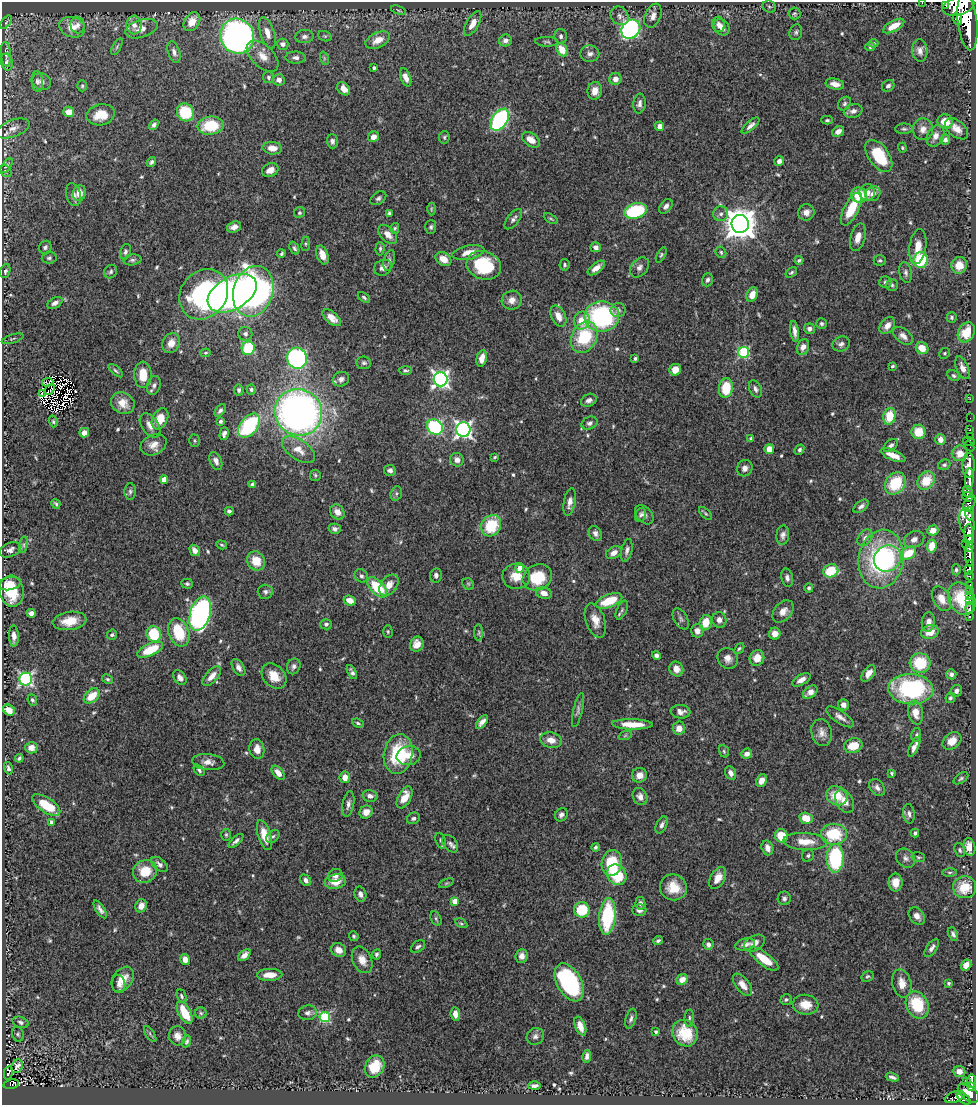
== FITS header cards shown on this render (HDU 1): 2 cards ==
NAXIS1  =                  974
NAXIS2  =                 1103

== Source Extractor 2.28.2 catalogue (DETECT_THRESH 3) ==
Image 974 x 1103 px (HDU 1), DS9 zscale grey, 1 PNG px = 1 image px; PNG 978 x 1107 px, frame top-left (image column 1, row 1103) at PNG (2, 2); each listed source drawn as its Kron ellipse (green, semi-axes under 4 px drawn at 4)
Background 0.768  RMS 0.042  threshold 0.125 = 3 sigma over >= 5 px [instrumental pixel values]
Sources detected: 611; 9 with non-positive FLUX_AUTO (blend fragments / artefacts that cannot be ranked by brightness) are neither listed nor drawn; of the other 602, the 500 brightest by FLUX_AUTO listed and drawn (102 fainter detections omitted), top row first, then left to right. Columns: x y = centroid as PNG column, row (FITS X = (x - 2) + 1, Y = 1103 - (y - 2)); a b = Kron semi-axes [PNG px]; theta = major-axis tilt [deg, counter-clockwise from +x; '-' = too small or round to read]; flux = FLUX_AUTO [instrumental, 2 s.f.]
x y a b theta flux
922 3 2 2 - 16
945 5 4 2 - 9500
958 6 16 9 15 4900
769 7 7 6 - 5.8
398 10 8 4 -21 3.9
794 13 6 6 - 4.9
620 16 10 8 -49 13
653 16 12 7 67 21
957 19 6 4 -69 950
6 22 7 4 53 4.4
192 22 10 7 54 40
967 22 28 9 -83 7100
473 24 13 6 60 27
719 24 8 6 -80 13
77 25 8 7 - 12
134 25 9 7 -86 19
894 26 12 5 29 35
72 27 13 10 -19 34
722 27 9 7 -47 20
141 29 17 9 17 27
631 29 10 8 45 670
796 32 8 6 74 7
267 33 16 7 -72 27
237 36 18 16 -58 1000
325 36 7 5 -20 4.6
561 36 7 6 - 8.6
304 37 9 6 7 11
378 40 13 7 25 31
505 40 6 6 - 15
547 42 11 5 -2 6.4
874 43 5 4 - 4.4
283 44 6 5 - 13
117 47 9 3 61 4.5
870 47 5 4 - 7.5
562 50 7 5 -64 49
920 50 11 7 -84 16
174 52 11 6 -72 13
6 54 12 5 -86 12
590 54 9 8 - 13
263 56 19 11 -44 37
296 58 10 6 -2 12
324 58 7 4 -72 4.5
7 62 8 6 -75 7.8
374 68 3 3 - 7.3
268 77 6 5 - 6.4
406 77 9 5 -70 17
615 79 6 6 - 21
279 80 6 5 - 14
37 81 10 6 -85 9.7
42 82 10 8 -30 14
835 84 9 5 -12 22
82 86 5 4 - 4.1
888 86 6 5 - 7.5
344 89 7 5 -47 21
595 91 9 7 82 23
639 104 10 6 83 12
845 104 7 6 - 6.5
853 111 9 6 14 13
69 112 5 5 - 23
185 112 9 8 - 130
101 115 14 10 11 46
500 120 12 7 57 490
827 120 5 3 - 4.8
945 122 7 7 - 46
154 125 6 4 55 8.5
211 126 13 9 7 110
659 126 5 4 - 18
750 126 11 4 41 11
13 128 17 8 20 21
904 129 8 5 -1 6.2
923 129 11 10 - 21
957 129 13 8 -40 26
838 131 6 5 - 18
935 136 11 8 62 20
373 137 6 5 - 17
444 137 6 5 - 5
531 140 10 6 -35 27
945 140 5 5 - 6.8
332 141 7 5 -88 8.9
272 148 10 6 -6 27
902 148 5 4 - 3.9
879 156 18 10 -54 120
779 161 5 4 - 13
151 162 5 4 - 5.8
7 166 8 3 55 4.2
270 170 9 6 25 22
6 171 6 5 - 5.5
867 192 8 8 - 19
79 193 8 6 74 28
873 194 8 6 42 17
73 195 12 7 -76 16
859 195 8 7 - 74
378 198 9 5 35 7.8
666 206 8 5 52 9.5
431 209 6 4 89 4.4
851 209 18 7 63 81
635 211 12 7 15 210
806 212 8 8 - 17
299 213 6 5 - 4.3
389 213 4 4 - 5.3
721 214 7 7 - 11
513 219 12 6 52 11
551 219 8 3 -30 4.3
740 224 9 8 - 5100
234 227 7 5 20 19
431 227 7 5 87 5.7
395 228 5 4 - 4.4
388 234 11 7 -45 23
858 237 14 7 75 25
306 244 7 4 82 3.9
918 246 17 8 81 36
45 247 7 6 - 7.1
596 247 5 5 - 12
294 248 7 4 -64 5.7
380 249 7 4 88 5.1
125 252 8 5 73 7.6
468 252 16 7 11 34
721 252 6 5 - 4.7
281 254 4 3 - 4.8
322 255 10 5 -70 29
661 255 8 4 62 4.8
49 258 7 5 8 6.6
443 259 8 6 -32 33
132 260 9 5 7 6.6
389 260 10 5 75 8.5
799 260 4 3 - 4.8
880 260 6 5 - 5.4
921 260 8 7 - 140
484 265 18 14 -18 160
565 265 6 5 - 5.4
959 265 8 7 - 37
639 267 11 8 50 14
383 268 9 7 30 15
596 268 10 5 38 22
5 271 7 5 71 6.6
111 272 7 6 - 6.3
791 272 6 3 36 4.5
906 273 10 6 -77 8.9
707 280 6 5 - 7.7
885 282 6 6 - 6.7
892 285 6 6 - 5.5
253 291 26 20 72 830
232 293 27 16 30 1900
204 294 27 22 50 420
752 294 7 5 67 30
364 297 7 3 -38 5.2
512 300 10 9 - 20
55 303 8 5 29 11
618 310 7 7 - 9.6
558 316 11 7 -63 29
602 317 17 15 -1 380
951 317 5 5 - 5.7
332 318 11 5 -40 22
582 320 9 7 70 47
822 324 5 5 - 6.6
887 326 9 6 51 23
809 329 5 5 - 11
794 331 10 4 -83 14
966 332 10 8 59 64
245 334 7 7 - 9.5
903 336 11 7 -40 15
584 337 16 12 63 150
13 339 11 3 17 4.1
171 343 10 8 65 24
841 344 9 7 25 11
803 347 8 5 69 21
248 348 7 6 - 130
922 348 6 5 - 37
744 352 5 5 - 240
205 353 5 4 - 4.1
945 353 5 5 - 4.6
297 358 10 10 - 450
482 358 8 5 78 23
635 358 4 3 - 4.7
364 363 7 6 - 6.9
892 366 4 3 - 4
962 368 12 6 -68 19
405 370 7 4 2 5.7
675 370 6 5 - 33
116 371 9 3 -40 5
143 375 13 8 -90 51
954 376 6 5 - 5.8
341 379 8 7 - 13
440 379 7 7 - 940
48 382 6 4 5 6.2
154 385 9 6 72 11
726 388 10 7 83 91
755 389 9 6 -64 11
50 390 6 2 45 7.5
239 390 6 4 -79 7.8
251 390 5 4 - 6.5
42 393 3 2 - 4.3
970 399 3 2 - 9
589 400 8 6 27 11
123 403 12 10 -29 33
220 410 7 4 52 8.7
298 412 24 23 - 1600
889 416 8 6 76 77
970 418 2 2 - 5.8
160 419 11 7 62 56
53 421 6 4 -73 4
221 421 4 4 - 6.3
589 423 8 6 22 8.7
150 425 14 8 -55 22
249 426 14 8 50 270
435 427 8 7 - 320
463 429 7 7 - 1000
970 430 3 3 - 40
919 432 7 7 - 56
84 433 5 4 - 17
224 434 6 4 73 9
970 436 2 2 - 24
751 439 4 4 - 5.4
940 439 5 5 - 24
194 441 6 5 - 4.6
969 442 6 3 -18 27
153 445 14 10 26 26
891 445 8 5 39 8.3
969 446 5 2 - 24
769 449 5 4 - 35
299 450 19 10 -34 38
799 450 5 4 - 5.9
960 453 8 7 - 29
893 455 13 5 -22 29
495 457 4 3 - 4.1
457 460 7 6 - 14
216 461 9 6 -67 12
944 465 6 5 - 6
969 465 12 6 89 2600
745 468 8 7 - 13
390 470 6 5 - 11
315 475 5 5 - 4.4
969 479 11 4 88 1800
164 480 4 4 - 40
926 481 10 8 49 62
895 483 12 9 52 110
252 484 4 3 - 7.9
130 491 8 5 87 7
968 492 6 5 - 990
396 493 7 5 71 6
967 497 5 4 - 580
570 502 14 6 79 17
969 503 9 5 65 770
56 504 5 3 - 4.5
861 506 9 5 39 9.4
229 511 4 3 - 6.8
337 512 8 6 -49 23
706 514 8 3 -45 4.1
970 514 6 4 87 650
641 515 7 5 70 6.3
644 515 11 7 -47 12
967 522 14 7 -81 2400
491 526 11 9 55 120
335 529 6 5 - 10
933 530 5 5 - 28
595 533 8 6 -60 11
969 533 9 4 -88 3100
783 535 9 6 82 11
865 538 9 6 51 11
914 539 11 8 27 16
969 539 5 3 - 990
965 544 3 2 - 210
24 545 8 4 82 5.7
222 545 6 4 -18 4.2
932 546 6 4 80 43
969 547 5 3 - 940
10 550 11 6 22 14
194 550 6 4 -58 13
627 550 11 5 78 11
614 553 8 5 29 19
908 553 8 5 31 76
969 556 10 4 -84 1800
888 558 14 12 39 110
881 559 29 22 80 390
256 561 10 8 -58 51
969 567 8 4 75 380
520 568 4 4 - 30
956 570 5 4 - 5.9
831 571 8 6 21 89
436 575 7 6 - 10
361 576 7 6 - 7.1
516 576 14 12 2 45
970 576 4 3 - 330
537 577 15 12 26 110
787 578 9 5 -78 11
10 584 11 6 9 32
187 584 6 5 - 5.4
468 584 6 5 - 4.4
389 585 12 8 52 28
970 585 4 3 - 140
377 587 12 6 -46 120
809 588 4 4 - 6.3
970 590 2 2 - 16
12 591 16 12 -80 94
265 592 7 7 - 8.4
544 593 8 5 -16 19
970 595 3 2 - 19
941 599 13 8 -61 25
962 599 17 13 -63 97
970 600 2 2 - 9.5
350 601 6 4 -25 28
609 601 14 6 20 85
970 608 6 3 72 18
622 610 10 5 66 6.8
783 611 13 8 49 23
31 613 4 4 - 13
200 613 18 10 73 780
969 616 3 2 - 19
681 619 11 6 -60 9.1
595 620 18 9 -72 31
719 620 8 7 - 15
70 621 17 9 8 53
928 622 10 6 81 15
706 623 7 6 - 51
326 624 6 5 - 7
697 631 7 6 - 14
179 632 15 10 -71 110
388 632 6 4 -89 4
479 632 8 4 89 4.7
930 632 9 6 18 35
154 634 8 7 - 110
775 634 6 5 - 20
112 635 5 5 - 5.3
14 636 10 5 -88 18
417 644 7 6 - 22
739 648 6 4 49 4.8
150 650 14 6 25 95
656 655 4 4 - 9.2
728 658 10 10 - 20
757 658 8 7 - 34
920 663 10 9 - 100
294 666 8 6 67 9.3
238 668 9 5 -58 13
676 669 7 6 - 21
352 672 7 3 -63 7.4
868 673 9 5 54 21
951 674 5 5 - 10
212 676 12 6 47 25
274 676 14 10 -49 44
180 678 8 6 -52 14
26 679 6 6 - 560
107 679 6 4 -29 5
801 680 10 5 31 19
911 689 22 15 -3 330
956 691 6 5 - 9.6
810 692 8 5 38 23
92 696 9 6 40 54
950 698 5 4 - 5.6
32 700 6 4 -68 6
843 705 5 5 - 15
9 710 6 5 - 35
578 710 17 4 77 10
680 712 10 7 -5 15
916 713 12 7 -78 32
840 717 16 6 -34 16
482 722 8 4 53 14
358 723 6 4 -22 5
632 724 20 5 -1 48
679 728 6 6 - 24
822 733 13 10 -76 21
916 735 7 5 77 5.1
625 736 7 4 19 4.4
551 740 11 7 -11 26
952 741 10 7 39 30
853 746 9 7 14 48
914 747 11 4 65 16
31 748 6 5 - 26
257 749 10 7 -80 22
724 751 6 4 -70 4.4
398 754 20 14 80 160
747 754 5 5 - 16
409 756 12 9 12 34
19 758 4 3 - 4.9
208 762 16 8 -6 20
8 768 6 4 -73 6.4
199 770 6 4 -47 5.4
278 773 8 5 -50 23
731 773 7 5 -63 14
892 773 4 3 - 4.6
640 775 7 7 - 23
345 777 5 5 - 20
961 778 8 4 34 5.5
761 780 7 5 67 20
877 788 9 7 -52 13
370 796 7 5 -13 13
837 796 11 9 -28 64
405 797 12 6 62 44
640 797 9 7 -62 16
845 801 12 8 -60 24
348 804 13 6 79 13
46 805 16 7 -33 79
366 812 7 6 - 23
909 814 10 6 -83 10
561 815 7 6 - 11
413 818 7 5 27 6.5
806 818 7 5 -15 46
51 822 4 3 - 8.2
662 825 9 5 63 9.2
915 833 4 3 - 6.8
834 834 13 10 0 120
226 835 6 5 - 5.1
264 835 15 6 -73 45
273 836 7 5 46 6.4
781 836 7 6 - 57
441 840 8 5 -69 6.2
236 841 9 3 43 9
805 842 22 8 -3 47
450 844 10 6 -53 9.7
596 847 4 3 - 4.8
969 847 9 6 -80 33
767 848 7 5 -74 17
960 850 7 5 -70 6
808 856 6 6 - 5.9
918 857 7 5 -16 4.9
835 858 14 8 89 250
906 858 10 8 -47 14
612 863 13 10 81 120
159 864 9 5 -41 10
145 871 12 11 - 65
950 872 7 4 0 5.1
335 875 7 6 - 13
617 875 11 9 -50 110
718 878 12 7 60 27
306 880 6 4 -48 12
335 882 11 7 9 42
895 882 9 7 -89 30
446 883 8 4 22 4
673 887 13 13 - 52
965 887 11 11 - 67
360 894 8 6 -75 10
784 898 7 6 - 8.1
455 901 4 4 - 31
640 903 6 5 - 8.5
141 906 7 5 65 21
100 909 10 4 -57 11
582 910 8 7 - 97
639 910 7 5 1 10
607 916 18 8 84 200
917 916 9 7 -49 17
436 918 7 5 -64 5.3
461 923 6 4 -29 4.1
953 934 7 4 -65 8.1
354 936 5 4 - 4.6
658 940 5 4 - 5.7
754 943 11 7 28 19
708 944 5 5 - 12
745 944 10 6 15 15
418 947 8 5 37 7.1
932 948 10 5 54 11
339 950 8 6 -29 23
376 954 5 4 - 6.6
244 955 7 4 42 16
522 956 7 6 - 16
764 959 17 6 -37 69
185 960 6 4 -79 21
362 960 14 9 -65 28
966 965 6 5 - 20
270 975 13 6 2 33
867 976 6 5 - 4.6
123 979 14 9 54 39
682 979 6 5 - 25
569 982 20 12 -61 390
902 983 14 9 -77 29
949 983 3 3 - 4.6
119 984 9 6 -83 12
742 985 13 7 -52 22
181 996 7 4 -66 6.3
786 1000 6 5 - 5.5
806 1005 13 10 -7 36
917 1005 14 11 -64 120
185 1013 12 6 -61 79
201 1013 6 5 - 5.5
308 1013 9 7 9 11
455 1014 7 4 -84 15
325 1017 5 5 - 270
689 1018 8 4 85 5.8
631 1019 10 5 74 8.6
21 1022 8 5 -20 7.5
580 1026 10 5 -69 23
656 1032 4 4 - 5.8
685 1033 14 12 -51 84
18 1034 7 6 - 6.1
150 1034 9 4 -56 4.9
177 1036 9 8 - 19
535 1036 9 8 - 11
187 1041 6 4 68 5.8
587 1056 6 4 81 10
17 1066 7 5 67 12
375 1066 11 9 58 53
959 1071 6 5 - 26
8 1073 7 4 79 49
892 1077 7 3 -17 7.3
972 1081 7 3 -89 210
967 1082 3 2 - 16
11 1084 8 4 11 78
534 1086 6 3 2 8.8
971 1086 4 3 - 210
968 1093 12 7 -39 1600
955 1097 10 5 20 190
964 1099 7 4 -37 300
At the frame edge (FLAGS 8, measured only in part): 2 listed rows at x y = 922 3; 958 6
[102 fainter detections neither listed nor drawn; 9 non-positive-flux detections neither listed nor drawn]